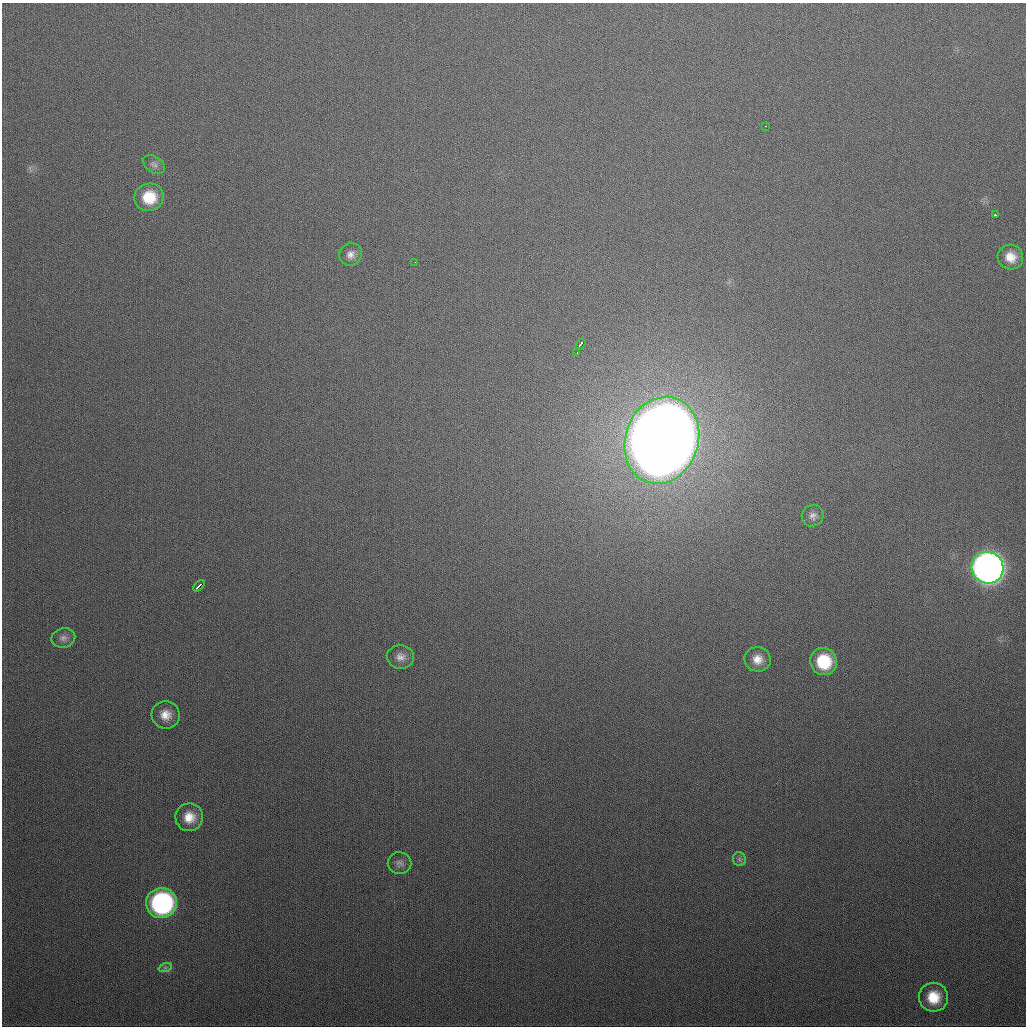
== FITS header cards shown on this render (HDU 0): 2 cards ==
NAXIS1  =                 1024
NAXIS2  =                 1024

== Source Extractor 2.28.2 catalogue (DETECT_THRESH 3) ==
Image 1024 x 1024 px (HDU 0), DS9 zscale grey, 1 PNG px = 1 image px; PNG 1028 x 1028 px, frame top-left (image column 1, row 1024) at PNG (2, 3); each listed source drawn as its Kron ellipse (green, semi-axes under 4 px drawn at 4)
Background 355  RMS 14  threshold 40.7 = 3 sigma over >= 5 px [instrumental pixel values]
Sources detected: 24; all 24 listed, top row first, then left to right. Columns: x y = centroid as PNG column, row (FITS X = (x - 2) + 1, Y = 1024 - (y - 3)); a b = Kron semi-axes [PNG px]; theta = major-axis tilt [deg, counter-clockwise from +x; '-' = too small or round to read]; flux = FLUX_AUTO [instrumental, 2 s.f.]
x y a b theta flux
765 126 3 2 - 1.6e+03
154 164 12 8 -35 4.1e+03
149 197 15 13 11 3.0e+04
995 215 3 2 - 2.9e+03
351 254 12 11 - 6.6e+03
1010 257 13 12 - 1.4e+04
415 262 2 2 - 2.1e+03
581 344 5 3 - 6.2e+03
577 352 3 2 - 2.1e+03
662 440 44 36 70 5.1e+06
813 516 11 10 - 5.3e+03
988 568 16 15 - 9.9e+05
199 586 7 2 44 4.1e+03
63 638 12 9 14 5.2e+03
400 657 14 12 -4 7.6e+03
757 659 13 12 - 1.1e+04
824 662 14 13 - 4.5e+04
166 715 14 13 - 1.2e+04
189 817 14 14 - 1.6e+04
739 859 7 6 - 2.6e+03
400 863 12 11 - 5.2e+03
161 903 15 15 - 2.0e+05
165 968 7 4 19 1.9e+03
933 997 14 14 - 2.4e+04